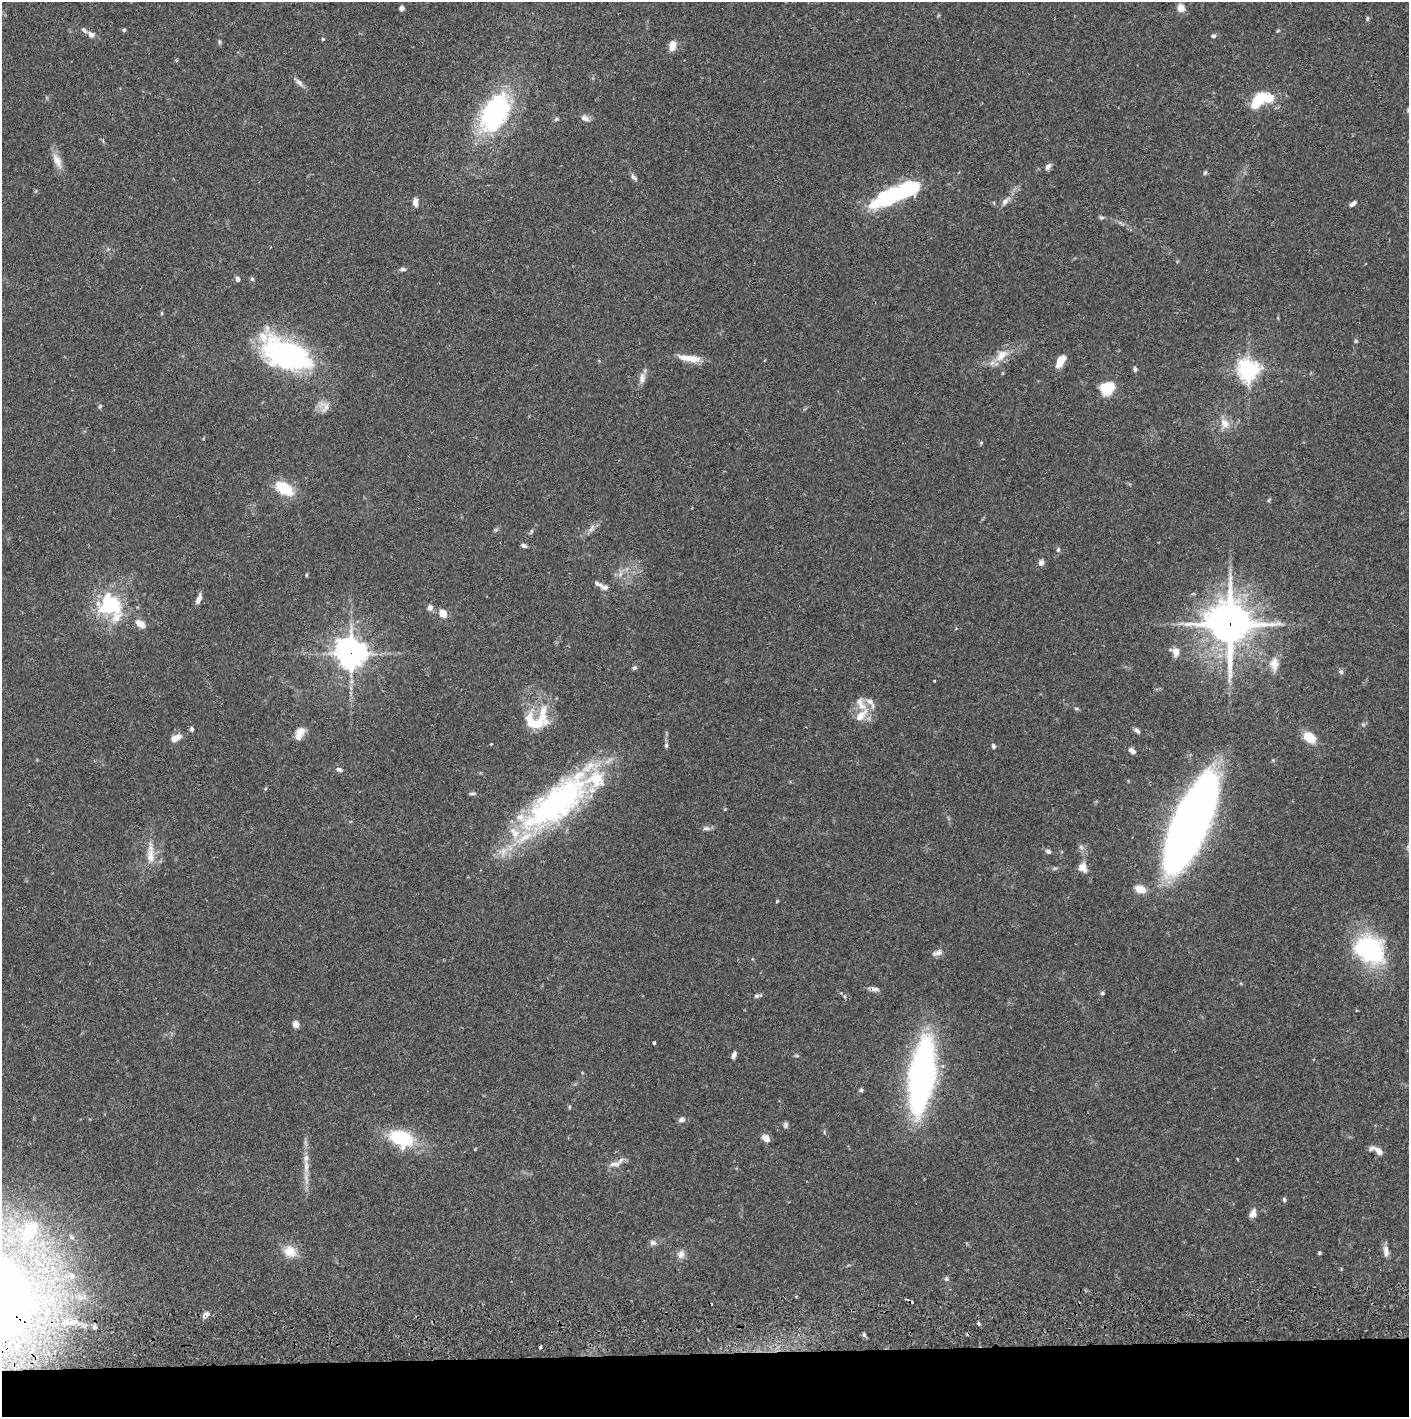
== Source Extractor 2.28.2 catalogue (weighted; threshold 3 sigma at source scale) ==
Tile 8 of 3 x 3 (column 2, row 3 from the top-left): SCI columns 1410-2816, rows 57-1471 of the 4229 x 4358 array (HDU 1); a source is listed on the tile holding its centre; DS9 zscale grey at full resolution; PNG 1411 x 1419 px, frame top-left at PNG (2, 2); no overlay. Shown black and unused: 4% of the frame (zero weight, under 2 of 3 exposures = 3% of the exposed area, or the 3 px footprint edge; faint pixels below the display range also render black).
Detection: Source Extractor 2.28.2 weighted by HDU 2 'WHT'; one run over the whole footprint, this tile lists its part. Background 0.0682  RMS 0.0048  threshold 0.0218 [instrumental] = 3 sigma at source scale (4.5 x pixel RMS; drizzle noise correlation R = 1.50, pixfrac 1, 0.05/0.05 arcsec/px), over >= 5 px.
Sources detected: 144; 3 inside a brighter object's white glare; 4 cosmic-ray / hot-pixel residue — not listed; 13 inside a brighter listed object's ellipse — not listed separately; the other 124 listed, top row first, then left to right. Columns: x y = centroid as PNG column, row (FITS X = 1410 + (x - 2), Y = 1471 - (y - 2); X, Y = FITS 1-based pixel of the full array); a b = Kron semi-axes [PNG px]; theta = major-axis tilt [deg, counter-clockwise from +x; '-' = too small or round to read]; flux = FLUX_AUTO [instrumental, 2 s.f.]
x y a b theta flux
401 8 4 4 - 2.5
1181 8 9 7 -65 3.8
1367 18 7 3 81 0.63
124 30 5 4 - 0.72
1278 30 5 3 - 0.5
91 34 9 7 -34 2.2
1213 36 6 5 - 0.94
323 39 4 4 - 0.61
220 42 6 4 -89 0.7
672 45 10 6 84 5.6
176 60 4 4 - 0.61
299 82 14 6 -49 2
1258 100 19 9 55 16
495 113 49 28 63 67
585 118 11 7 -27 2.2
556 119 6 5 - 0.8
57 160 22 9 -62 4.8
1048 167 9 5 53 2
1205 173 7 4 62 0.79
634 177 10 5 -42 1.4
892 195 53 15 24 46
1005 201 12 7 53 2.5
415 202 10 6 -88 2.5
1353 204 9 5 38 1.4
1101 217 7 5 -1 0.89
403 269 9 5 0 1.2
237 279 6 5 - 1.4
252 279 5 5 - 0.77
1356 341 5 5 - 0.62
290 354 59 23 -29 91
1001 355 22 12 42 7.5
684 358 17 9 -12 4.5
765 360 4 3 - 0.37
1061 361 15 7 56 6.4
1135 369 6 5 - 1.1
1248 370 7 7 - 310
642 378 16 8 86 2.9
1108 388 9 7 33 26
100 406 6 4 45 0.6
325 407 18 7 66 3.1
1224 423 15 11 -54 5
284 488 19 11 -29 17
1269 500 7 3 53 0.56
592 528 14 5 61 2
531 531 7 3 81 0.7
524 546 7 4 -22 1.1
1058 550 7 5 73 0.91
1041 563 8 7 - 1.7
620 574 7 4 71 1.2
306 575 4 4 - 0.53
598 584 17 5 -28 1.7
198 599 12 5 68 2.7
110 605 32 27 -28 36
430 607 8 7 - 2
443 613 7 6 - 6
140 624 12 7 -34 4.2
1230 624 16 14 -75 1500
1176 652 12 9 -87 3
351 654 10 10 - 580
1274 664 18 10 -88 5.1
634 668 7 5 15 0.85
1341 672 7 5 -63 0.98
934 681 3 2 - 0.58
1076 708 6 4 -19 0.63
543 715 31 12 83 12
861 715 24 11 45 7.4
529 718 15 11 74 6.6
1363 724 7 4 -1 0.78
191 729 5 5 - 1.1
1137 731 8 5 -40 1.4
299 733 16 9 69 4.7
1309 737 11 8 -37 13
176 738 15 8 32 3.7
491 744 3 3 - 0.44
666 745 6 5 - 0.92
993 746 6 5 - 0.99
1132 751 8 5 -41 2.2
339 769 9 5 -21 1.4
472 794 9 3 1 0.88
557 802 96 36 39 120
1190 823 72 21 67 630
706 828 9 6 0 1.5
1081 847 7 6 - 1.3
1048 851 7 5 -23 1.3
150 854 35 9 -89 7.3
1083 867 12 10 -63 3.7
1140 889 10 8 -11 6.6
777 901 5 3 - 0.46
1369 949 36 27 -32 55
938 953 11 7 0 2.2
874 989 13 5 -1 2
1102 993 5 4 - 0.87
757 996 11 4 13 1.2
295 1024 7 6 - 3.1
654 1043 3 3 - 1
734 1055 8 4 72 1.7
796 1056 7 4 -8 0.61
922 1076 45 15 82 270
861 1090 5 5 - 0.87
569 1107 5 4 - 0.61
681 1120 7 6 - 2
785 1125 8 5 72 1.1
824 1132 5 3 - 0.53
401 1138 29 19 -20 27
766 1138 7 6 - 5.1
475 1149 4 3 - 0.41
1379 1152 11 6 -43 3.1
615 1164 19 7 6 3.3
306 1167 21 7 90 4.9
1284 1200 6 4 -88 0.93
1253 1214 10 7 62 3.1
28 1232 52 41 73 80
71 1237 8 6 -42 1.5
653 1243 9 7 -13 1.6
290 1251 18 15 -43 7.3
1386 1251 15 7 -86 2.9
1319 1253 4 3 - 0.67
681 1254 12 9 72 2.7
72 1276 10 8 -22 3.5
946 1279 6 6 - 0.98
206 1315 9 6 35 2
65 1322 9 7 33 2.4
95 1327 5 5 - 1.2
864 1334 7 4 -64 0.96
Overlapping masked pixels (flux is a lower limit): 4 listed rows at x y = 1230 624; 351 654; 874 989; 206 1315